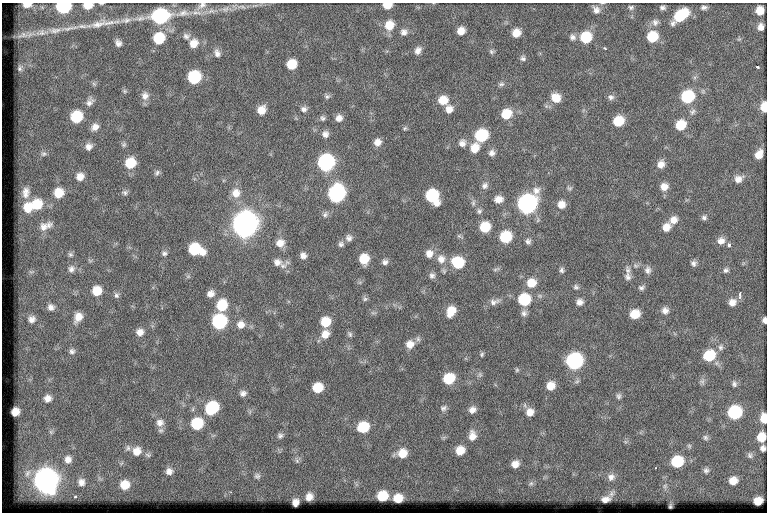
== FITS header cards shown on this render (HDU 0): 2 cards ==
NAXIS1  =                  765
NAXIS2  =                  510

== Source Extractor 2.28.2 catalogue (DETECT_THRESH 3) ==
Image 765 x 510 px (HDU 0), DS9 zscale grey, 1 PNG px = 1 image px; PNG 769 x 514 px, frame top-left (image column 1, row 510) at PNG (2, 3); no overlay
Background 47.3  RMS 6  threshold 18.1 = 3 sigma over >= 5 px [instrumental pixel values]
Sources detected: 213; all 213 listed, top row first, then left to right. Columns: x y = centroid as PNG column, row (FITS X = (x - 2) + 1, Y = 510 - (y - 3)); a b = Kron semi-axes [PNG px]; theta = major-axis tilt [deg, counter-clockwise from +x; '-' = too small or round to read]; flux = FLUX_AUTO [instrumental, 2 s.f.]
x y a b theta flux
101 3 5 2 - 480
27 5 7 4 2 3400
88 5 7 5 3 6300
202 5 15 8 33 3000
387 5 7 5 2 6500
63 7 9 7 6 51000
242 7 14 5 -9 1600
631 7 7 5 -14 860
704 7 7 5 6 1200
663 8 6 4 -7 1000
225 9 11 7 22 2000
596 10 10 8 -61 2100
211 11 11 6 16 2000
760 11 7 7 - 5100
183 13 22 9 11 5400
681 15 14 8 37 17000
160 16 11 9 17 60000
126 20 16 8 10 3100
655 22 9 8 - 1800
673 23 7 7 - 1200
98 24 24 8 13 5000
389 25 11 10 - 6400
82 26 12 5 -2 1700
760 27 7 6 - 2300
55 30 17 7 10 3200
461 31 7 6 - 3700
404 32 8 8 - 2000
516 33 8 7 - 4500
23 35 7 4 72 690
186 36 10 8 -18 1600
572 37 8 8 - 1600
586 37 10 9 - 14000
652 37 10 9 - 11000
159 38 10 9 - 15000
118 43 7 6 - 1700
194 43 11 9 58 4200
605 48 4 3 - 390
418 50 10 7 62 2100
491 51 7 6 - 900
217 53 11 7 -72 1900
523 58 7 7 - 1200
292 64 8 7 - 9200
757 67 3 2 - 720
20 69 7 4 -85 640
194 77 9 9 - 26000
501 84 9 5 14 1100
125 91 6 5 - 660
145 96 11 10 - 2600
327 96 8 6 23 980
611 97 9 7 -11 1400
687 97 10 9 - 26000
556 98 11 10 - 5400
443 100 10 9 - 6200
90 102 11 7 52 1800
765 107 8 5 -85 9300
304 109 8 7 - 1500
449 109 9 8 - 3100
261 110 9 8 - 4200
692 112 9 7 40 1400
506 114 10 9 - 8900
76 117 9 8 - 16000
323 118 7 7 - 1100
339 118 8 7 - 2400
618 121 9 8 - 11000
681 125 9 8 - 9800
95 127 9 8 - 2500
405 128 5 5 - 600
325 134 8 8 - 1900
481 135 9 9 - 24000
377 142 8 8 - 2700
462 143 10 9 - 2300
124 145 7 6 - 810
89 147 8 7 - 2000
475 148 11 9 61 5400
492 153 8 8 - 1800
44 154 7 5 2 840
759 154 9 6 61 3600
130 163 9 9 - 10000
326 163 10 9 - 82000
661 164 9 8 - 2800
157 173 8 6 49 1100
80 177 8 7 - 3100
738 179 10 9 - 2700
485 186 9 7 52 1500
664 187 9 9 - 3400
569 188 7 5 -2 780
26 192 12 7 86 2400
59 193 8 8 - 7200
125 193 8 7 - 1100
236 193 12 11 - 4500
337 194 10 9 - 95000
432 196 12 9 -58 27000
499 199 8 7 - 3100
473 203 8 6 -90 1000
527 204 11 9 50 170000
561 204 9 8 - 3500
37 205 10 10 - 9600
28 208 10 9 - 6100
479 211 8 6 -76 1000
325 214 9 7 59 1200
704 218 6 5 - 1300
673 220 10 9 - 3200
245 224 11 10 - 570000
44 227 13 9 26 3000
485 227 8 8 - 11000
666 227 10 8 57 3700
459 236 7 4 -18 590
505 237 9 8 - 17000
349 238 8 8 - 1700
528 241 7 6 - 1200
721 241 9 8 - 2700
280 243 10 10 - 3600
341 244 8 7 - 1200
729 245 4 4 - 1600
195 249 12 9 -17 21000
164 253 7 6 - 1000
70 254 7 6 - 830
429 254 10 9 - 3100
303 256 7 6 - 1900
364 259 9 8 - 8500
441 259 13 11 -78 3900
277 262 12 10 -3 3000
385 262 8 7 - 1500
458 263 10 10 - 16000
693 263 7 7 - 1300
71 269 9 8 - 1600
562 270 7 6 - 1000
648 270 10 8 90 1800
726 270 7 6 - 1100
432 276 8 8 - 1400
628 277 11 9 -77 2200
531 283 11 10 - 6100
576 287 7 6 - 980
641 288 8 7 - 1100
97 291 9 9 - 7100
210 294 9 8 - 2600
116 295 8 7 - 1200
740 295 10 4 85 1100
365 299 7 6 - 930
524 300 10 9 - 19000
494 302 16 8 15 2500
579 302 8 8 - 2000
732 302 9 8 - 2800
222 305 11 9 70 12000
51 307 7 7 - 1700
665 310 9 9 - 2200
451 311 10 8 65 6800
524 313 9 8 - 1600
635 314 8 8 - 6900
78 317 11 8 62 4000
32 319 7 6 - 1700
765 320 5 4 - 1500
219 322 10 9 - 46000
325 322 9 8 - 8700
241 325 10 10 - 3300
140 332 9 8 - 2800
325 334 11 9 48 4000
350 334 8 6 -68 920
410 344 11 10 - 3800
720 347 8 7 - 1200
72 351 7 7 - 1200
482 354 6 5 - 670
709 355 10 9 - 14000
574 361 10 9 - 79000
517 370 6 5 - 590
449 379 10 8 31 13000
702 382 8 6 83 1100
734 384 8 7 - 1100
551 386 8 8 - 4700
318 388 8 8 - 9000
243 393 8 7 - 1700
619 396 8 6 90 1100
47 398 6 6 - 2200
212 408 10 9 - 26000
443 408 9 7 27 1200
472 410 8 7 - 2100
15 412 7 6 - 3700
530 412 9 9 - 3200
734 412 9 9 - 34000
764 418 8 5 -84 6700
160 423 11 10 - 2800
197 424 9 9 - 19000
363 427 9 8 - 14000
280 436 8 7 - 1200
472 436 11 8 88 3200
705 437 7 6 - 900
761 437 8 7 - 6800
763 448 5 5 - 1400
460 450 8 7 - 5400
137 451 11 10 - 4100
402 453 9 9 - 5400
750 456 7 7 - 860
68 459 7 6 - 2000
297 461 6 5 - 750
677 462 9 8 - 18000
515 464 7 6 - 2800
706 470 6 6 - 990
169 471 7 7 - 1900
257 476 7 7 - 990
611 477 10 8 36 1900
46 481 11 11 - 440000
733 481 7 7 - 3700
81 482 6 5 - 1800
531 483 6 6 - 770
125 485 7 7 - 5700
382 496 8 8 - 10000
75 497 3 2 - 450
309 497 7 6 - 2600
398 498 8 7 - 5700
605 499 7 5 10 2000
758 501 7 6 - 4300
295 502 7 6 - 2100
670 506 3 2 - 370
At the frame edge (FLAGS 8, measured only in part): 10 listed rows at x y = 101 3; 27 5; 88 5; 202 5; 387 5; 63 7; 765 107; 765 320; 764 418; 761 437